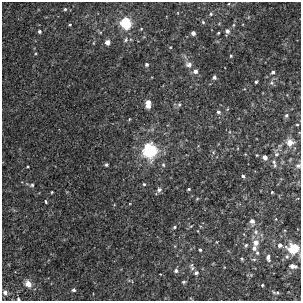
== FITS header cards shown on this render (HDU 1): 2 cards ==
NAXIS1  =                  299
NAXIS2  =                  299

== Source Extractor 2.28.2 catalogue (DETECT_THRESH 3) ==
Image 299 x 299 px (HDU 1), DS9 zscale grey, 1 PNG px = 1 image px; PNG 303 x 303 px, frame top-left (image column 1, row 299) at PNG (2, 2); no overlay
Background 0.00243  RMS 0.0036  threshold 0.0108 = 3 sigma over >= 5 px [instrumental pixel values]
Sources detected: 70; all 70 listed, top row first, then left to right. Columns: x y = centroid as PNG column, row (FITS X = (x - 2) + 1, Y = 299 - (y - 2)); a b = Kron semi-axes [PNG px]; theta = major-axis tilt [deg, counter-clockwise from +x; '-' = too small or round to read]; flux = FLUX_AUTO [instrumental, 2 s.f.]
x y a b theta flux
65 9 4 4 - 0.31
211 14 5 4 - 0.38
203 22 5 4 - 0.29
126 23 6 5 - 23
70 25 4 3 - 0.21
234 25 5 3 - 0.28
39 31 4 4 - 0.45
227 31 5 5 - 0.85
193 33 4 4 - 0.91
218 33 3 2 - 0.22
126 40 6 4 46 0.44
107 42 4 4 - 1.8
231 56 4 3 - 0.21
146 64 5 4 - 0.43
189 64 8 7 - 0.97
195 71 5 5 - 0.9
273 72 4 4 - 0.51
214 77 4 4 - 0.56
256 82 3 3 - 0.39
271 83 6 5 - 0.52
148 104 8 4 -88 3
179 105 6 4 -68 0.4
218 112 5 4 - 0.51
286 115 5 5 - 0.48
129 119 4 3 - 0.21
297 125 4 2 - 0.21
290 142 11 9 -6 1.9
150 151 19 17 -86 12
213 152 6 5 - 0.36
276 154 7 6 - 0.67
257 155 2 2 - 0.2
265 157 5 4 - 1.1
274 162 8 5 -85 0.63
106 165 4 4 - 0.46
163 165 6 4 -69 0.39
28 166 3 2 - 0.2
298 166 7 6 - 0.57
243 176 4 4 - 0.46
144 184 4 4 - 0.31
32 185 6 5 - 0.43
189 189 3 3 - 0.31
159 190 7 6 - 0.77
52 192 3 2 - 0.2
272 192 3 2 - 0.22
197 199 5 3 - 0.22
46 201 3 3 - 0.37
252 221 8 6 -80 0.99
191 226 6 4 18 0.24
174 227 5 4 - 0.31
256 232 7 6 - 0.7
256 242 7 7 - 1.6
246 245 5 4 - 0.38
280 245 5 5 - 0.85
254 248 7 6 - 0.84
293 249 13 11 -6 5.1
200 250 3 3 - 0.34
257 253 6 5 - 0.42
268 258 10 6 -82 0.92
242 259 5 3 - 0.25
293 266 7 4 -10 1.2
192 268 7 6 - 0.64
176 271 5 5 - 0.73
196 273 6 5 - 0.5
183 282 5 4 - 0.37
28 284 5 5 - 3.5
262 285 3 2 - 0.23
74 290 4 4 - 0.61
5 292 5 5 - 1.1
278 292 5 4 - 0.38
18 299 5 4 - 0.37
At the frame edge (FLAGS 8, measured only in part): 2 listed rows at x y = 298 166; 18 299